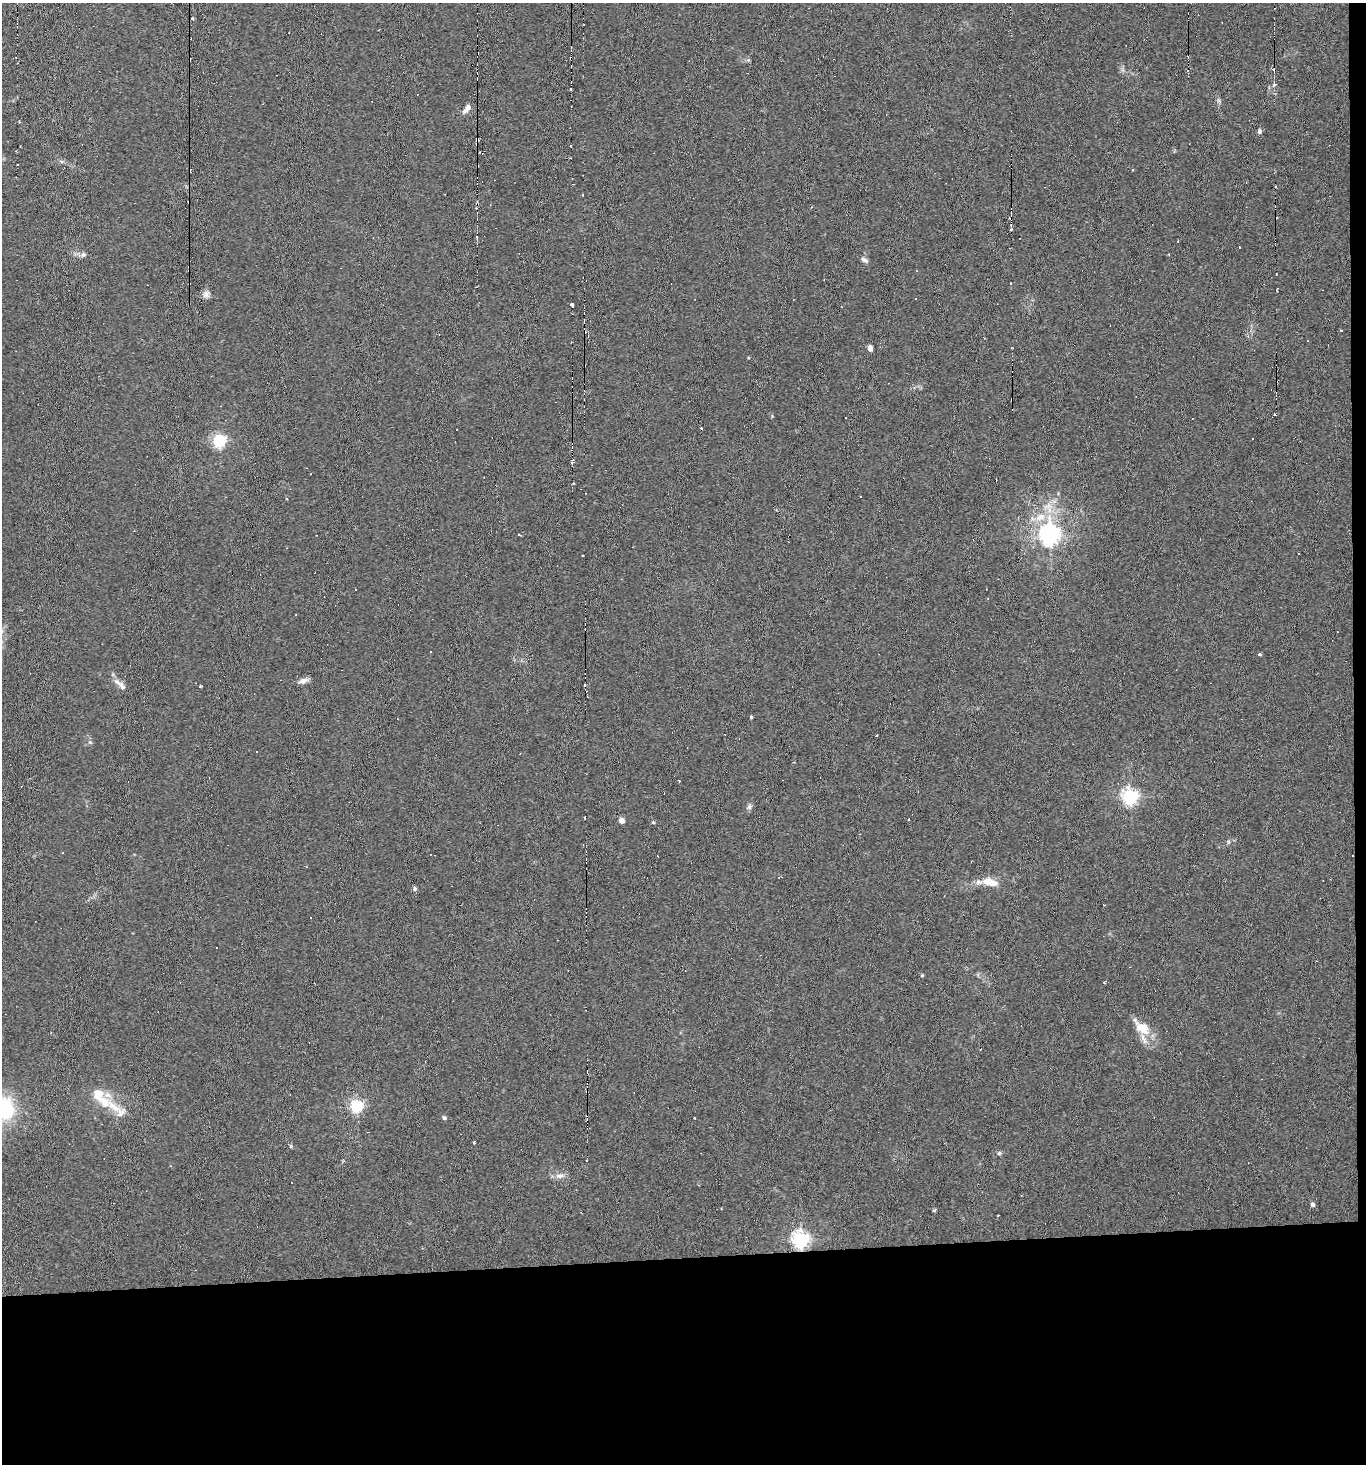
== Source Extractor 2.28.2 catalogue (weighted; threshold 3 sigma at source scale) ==
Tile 9 of 3 x 3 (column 3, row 3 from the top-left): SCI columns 2875-4238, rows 1-1462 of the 4361 x 4392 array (HDU 1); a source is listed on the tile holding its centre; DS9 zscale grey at full resolution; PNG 1368 x 1466 px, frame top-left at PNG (2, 3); no overlay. Shown black and unused: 15% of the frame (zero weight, under 3 of 6 exposures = <1% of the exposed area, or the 3 px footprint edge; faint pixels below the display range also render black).
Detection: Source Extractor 2.28.2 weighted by HDU 2 'WHT'; one run over the whole footprint, this tile lists its part. Background 0.0311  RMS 0.006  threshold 0.0246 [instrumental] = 3 sigma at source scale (4.09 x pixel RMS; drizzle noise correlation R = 1.36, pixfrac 0.8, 0.05/0.05 arcsec/px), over >= 5 px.
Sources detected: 111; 47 cosmic-ray / hot-pixel residue — not listed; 3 inside a brighter listed object's ellipse — not listed separately; the other 61 listed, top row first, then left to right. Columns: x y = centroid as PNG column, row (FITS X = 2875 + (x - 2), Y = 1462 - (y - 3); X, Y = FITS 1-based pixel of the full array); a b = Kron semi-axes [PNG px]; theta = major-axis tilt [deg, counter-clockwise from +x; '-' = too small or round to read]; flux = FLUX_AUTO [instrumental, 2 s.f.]
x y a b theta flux
192 18 4 4 - 0.72
1274 85 5 4 - 1.5
571 89 3 3 - 1.6
467 109 14 6 54 3
1259 131 5 4 - 1.6
478 139 5 3 - 1.8
571 146 3 2 - 0.83
481 153 6 3 -16 1.2
1132 170 4 3 - 0.4
1276 187 3 2 - 0.86
1009 218 3 2 - 0.71
83 255 8 6 46 1.5
864 260 11 5 -29 1.8
1011 283 3 3 - 0.75
206 294 10 8 -85 2.3
572 305 4 3 - 1.4
1341 330 3 3 - 0.47
870 348 5 4 - 3.5
1012 400 3 2 - 0.62
1274 414 2 2 - 0.63
1192 419 3 2 - 0.36
701 428 3 3 - 0.74
219 441 6 6 - 91
572 462 5 3 - 2.5
1040 517 18 10 21 8.8
519 535 4 3 - 0.68
1050 536 8 7 - 280
583 555 3 2 - 0.8
431 652 3 3 - 2.8
1259 654 4 3 - 0.79
303 681 13 6 16 2.7
117 682 12 7 -41 2.9
200 686 3 3 - 0.61
751 717 4 3 - 0.54
90 742 6 5 - 0.98
1130 797 7 6 - 160
749 807 8 6 74 1.4
908 819 3 2 - 0.54
622 821 5 5 - 3.6
653 822 5 4 - 0.65
989 882 22 10 -13 7.8
414 889 6 5 - 1
311 918 3 3 - 2.9
133 933 3 2 - 0.47
922 975 5 4 - 0.52
1104 982 3 3 - 0.63
1142 1028 21 14 -30 11
587 1092 4 3 - 0.99
104 1102 18 14 -56 11
357 1106 6 5 - 96
5 1109 14 12 -51 77
120 1114 13 7 55 4
444 1118 5 5 - 1.1
694 1118 3 2 - 0.53
473 1142 3 3 - 0.88
291 1146 6 4 90 0.65
999 1153 6 5 - 1
171 1166 4 3 - 0.43
560 1176 13 7 9 3.1
1312 1204 5 4 - 2
801 1240 7 6 - 200
Overlapping masked pixels (flux is a lower limit): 5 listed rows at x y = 192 18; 478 139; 1012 400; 587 1092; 801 1240
Isophote crosses this tile's border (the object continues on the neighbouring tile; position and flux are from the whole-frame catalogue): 1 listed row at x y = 5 1109